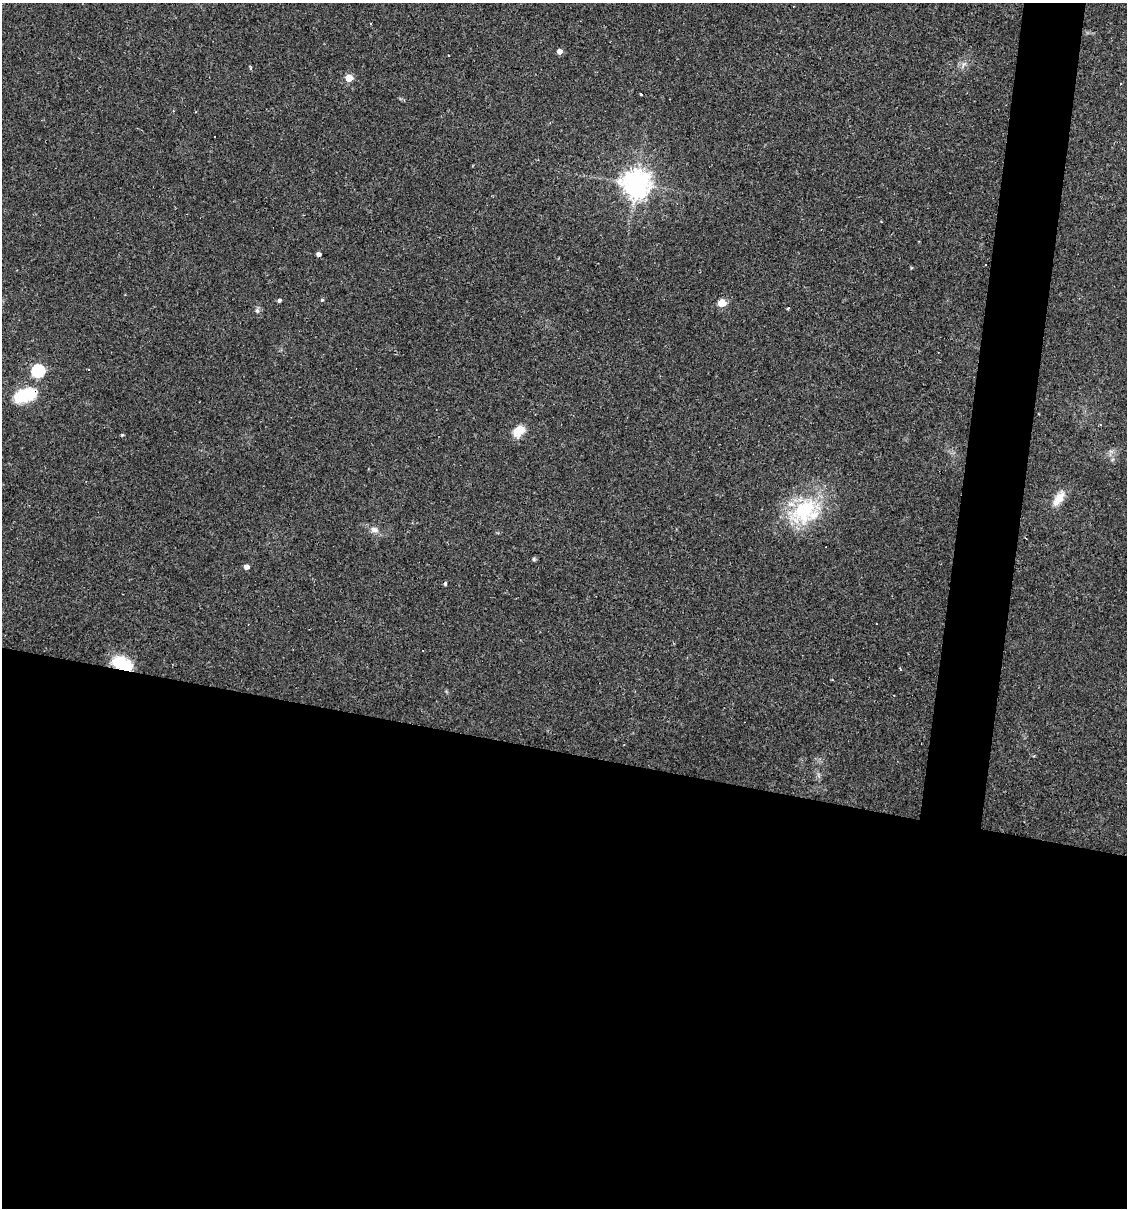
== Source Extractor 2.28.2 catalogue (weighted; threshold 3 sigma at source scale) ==
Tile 14 of 4 x 4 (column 2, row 4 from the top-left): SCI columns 1239-2363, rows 1-1206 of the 4843 x 4822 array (HDU 1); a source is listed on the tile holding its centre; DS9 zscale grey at full resolution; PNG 1129 x 1210 px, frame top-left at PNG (2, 3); no overlay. Shown black and unused: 42% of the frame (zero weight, under 2 of 3 exposures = <1% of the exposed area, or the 3 px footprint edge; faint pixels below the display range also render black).
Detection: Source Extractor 2.28.2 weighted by HDU 2 'WHT'; one run over the whole footprint, this tile lists its part. Background 0.0907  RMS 0.006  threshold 0.0272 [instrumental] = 3 sigma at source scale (4.5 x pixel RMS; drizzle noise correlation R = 1.50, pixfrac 1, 0.05/0.05 arcsec/px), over >= 5 px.
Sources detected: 24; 1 cosmic-ray / hot-pixel residue — not listed; the other 23 listed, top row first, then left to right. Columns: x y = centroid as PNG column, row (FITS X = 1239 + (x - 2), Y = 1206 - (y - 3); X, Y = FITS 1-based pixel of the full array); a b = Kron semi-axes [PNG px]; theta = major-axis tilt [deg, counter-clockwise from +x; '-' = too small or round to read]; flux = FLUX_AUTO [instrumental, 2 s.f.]
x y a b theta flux
559 51 5 5 - 3.4
250 67 6 3 -79 0.8
349 78 5 5 - 15
641 94 3 2 - 1.4
215 137 2 2 - 0.46
636 184 9 9 - 690
318 254 4 4 - 2.2
279 300 4 4 - 1.3
322 300 4 4 - 0.8
722 303 5 5 - 20
789 308 3 3 - 0.93
257 310 6 5 - 1.3
38 371 6 6 - 79
25 395 24 12 19 28
519 431 14 9 48 9.9
122 435 4 4 - 0.62
1058 499 21 10 54 7.8
804 510 44 27 46 46
374 530 11 7 -16 3.3
534 559 5 4 - 0.99
246 567 5 4 - 2.9
445 583 4 3 - 1.3
122 663 20 11 -21 23
Overlapping masked pixels (flux is a lower limit): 2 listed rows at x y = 25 395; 122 663